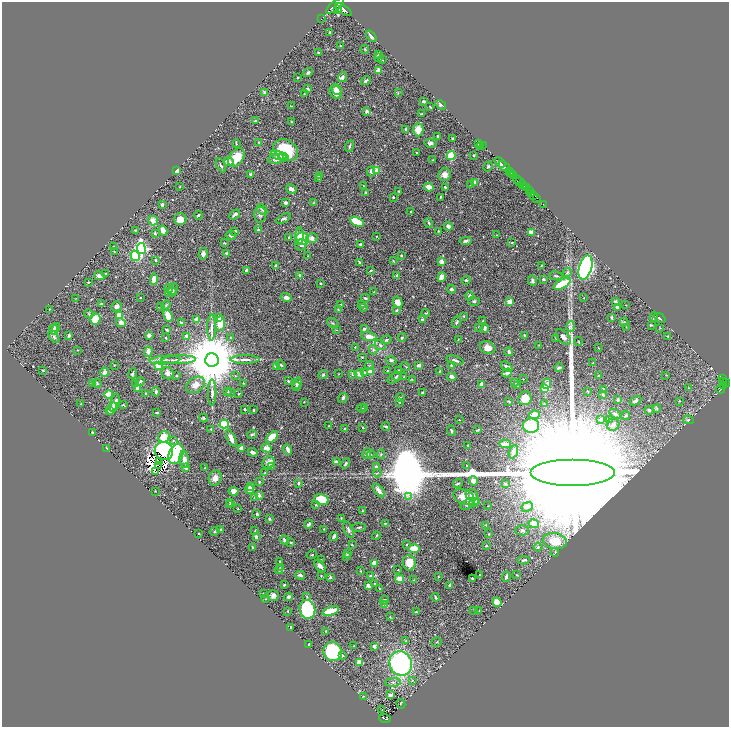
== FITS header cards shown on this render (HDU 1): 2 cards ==
NAXIS1  =                 1453
NAXIS2  =                 1450

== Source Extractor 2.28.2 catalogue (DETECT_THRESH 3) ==
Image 1453 x 1450 px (HDU 1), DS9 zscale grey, zoomed out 1/2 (1 PNG px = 2 x 2 image px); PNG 731 x 729 px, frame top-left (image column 1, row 1450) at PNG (2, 2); each listed source drawn as its Kron ellipse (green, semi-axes under 4 px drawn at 4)
Background 0.597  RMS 0.014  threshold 0.0424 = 3 sigma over >= 5 px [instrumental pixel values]
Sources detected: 626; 30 cannot appear on this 1/2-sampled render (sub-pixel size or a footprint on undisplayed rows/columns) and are neither listed nor drawn; of the other 596, the 500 brightest by FLUX_AUTO listed and drawn (96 fainter detections omitted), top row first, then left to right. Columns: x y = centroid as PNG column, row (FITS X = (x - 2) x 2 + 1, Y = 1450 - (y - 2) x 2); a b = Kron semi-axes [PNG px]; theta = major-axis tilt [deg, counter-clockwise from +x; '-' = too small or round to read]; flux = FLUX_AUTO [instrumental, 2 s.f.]
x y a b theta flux
335 6 11 4 38 1900
338 9 4 3 - 290
343 10 9 3 -33 1600
321 19 2 1 - 7.9
329 32 2 2 - 2.3
371 36 6 3 -51 6.7
340 46 2 2 - 2.3
365 49 4 3 - 2.4
318 53 2 2 - 2.9
379 54 4 4 - 4.7
378 57 3 2 - 3.3
382 60 3 2 - 1.3
378 71 3 2 - 59
308 72 5 3 - 5.1
342 77 5 3 - 11
297 78 3 3 - 2
366 80 5 2 - 5.4
308 89 4 3 - 5.2
336 89 6 4 -57 12
336 92 7 5 -46 21
265 93 3 2 - 13
398 93 4 2 - 1.9
304 94 2 2 - 1.5
424 101 3 2 - 4.8
441 105 5 3 - 6.6
291 106 3 1 - 1.6
430 107 3 2 - 2.1
367 111 3 3 - 7.9
421 114 4 2 - 1.8
255 121 3 3 - 4.7
291 122 3 2 - 2.6
406 129 4 3 - 3.9
418 130 7 5 -89 40
437 136 2 2 - 2.5
453 139 2 2 - 6
236 143 3 1 - 2.7
259 143 3 2 - 1.9
430 143 6 4 -8 7.3
478 143 3 2 - 3.4
483 145 2 1 - 25
350 146 6 3 71 4.4
481 146 3 3 - 4.9
286 150 13 10 -32 150
416 153 3 2 - 2.7
279 155 8 4 -17 15
474 155 2 2 - 2.8
451 156 4 4 - 72
283 157 5 3 - 11
236 158 10 6 55 58
276 159 8 4 10 17
433 160 3 2 - 1.8
228 162 5 3 - 11
500 162 6 2 -39 610
221 165 8 3 -62 5.2
488 166 5 3 - 3.4
504 166 7 2 -37 1300
177 171 3 3 - 8.9
371 171 5 3 - 8.2
376 171 3 3 - 69
510 172 2 2 - 46
511 173 2 1 - 58
250 174 4 3 - 4
319 175 3 2 - 3.8
445 175 6 6 - 16
514 176 3 1 - 200
319 178 4 2 - 2.4
517 179 3 2 - 150
520 182 4 2 - 240
474 183 4 3 - 14
471 184 2 2 - 7.3
522 185 2 1 - 71
364 186 4 2 - 1.7
180 187 3 3 - 1.9
429 187 5 3 - 27
445 187 3 2 - 3.8
524 187 3 2 - 250
526 188 2 1 - 180
291 189 6 3 -31 13
399 191 3 2 - 2.2
529 191 3 2 - 130
366 193 3 2 - 5.1
532 194 2 1 - 150
534 195 2 1 - 120
393 197 2 2 - 5.6
440 197 3 2 - 2.3
537 198 3 1 - 60
285 203 3 3 - 8.2
314 203 3 2 - 1.8
543 204 2 1 - 16
162 205 4 3 - 6.9
262 210 6 3 -48 4.2
411 212 2 2 - 3.6
198 215 4 2 - 3.9
235 215 6 3 39 9.1
260 215 8 6 88 8.6
180 219 6 6 - 26
283 219 8 3 29 6.4
153 220 5 4 - 17
357 222 7 3 -28 99
429 223 5 2 - 3.5
448 226 4 3 - 14
135 230 3 2 - 1.8
163 230 5 3 - 23
258 230 4 3 - 3.2
235 231 3 2 - 2.7
438 231 3 2 - 2
531 232 3 2 - 30
155 233 4 3 - 3.3
231 235 5 3 - 7.6
496 235 2 2 - 1.3
299 236 8 3 87 20
376 236 2 2 - 1.4
289 238 2 2 - 3.3
312 238 6 5 - 15
303 239 6 6 - 84
466 241 6 4 6 6.2
512 242 3 2 - 2.1
224 243 3 2 - 2.3
361 244 3 2 - 6.9
301 245 6 5 - 10
113 247 3 3 - 3.4
141 249 5 4 - 540
114 252 4 3 - 2.1
227 253 3 3 - 4.9
203 254 6 4 79 8.3
135 256 5 4 - 140
307 256 3 2 - 1.3
401 256 3 3 - 3.2
155 260 4 2 - 2.6
393 261 4 2 - 1.8
442 261 2 2 - 37
360 263 4 3 - 3.8
276 266 2 2 - 18
541 266 2 1 - 1.5
585 267 12 6 74 960
246 270 4 3 - 5.4
371 270 2 2 - 2.8
567 273 5 4 - 5.6
106 274 3 2 - 2.9
99 276 5 4 - 9.9
300 276 2 2 - 20
397 276 3 2 - 7
556 276 7 3 -10 3.8
442 277 5 4 - 15
154 279 6 4 83 29
543 279 3 3 - 4.7
466 280 4 3 - 3.1
533 281 5 3 - 5.9
88 282 2 2 - 2.7
320 283 2 2 - 2.9
562 284 9 4 27 110
169 289 5 4 - 8.7
173 289 6 4 61 6
451 289 4 4 - 5.6
171 292 6 3 17 4
374 292 2 2 - 1.4
469 296 4 3 - 6.7
286 297 5 4 - 12
76 298 3 2 - 1.3
140 298 3 2 - 1.4
365 298 4 2 - 3.9
584 298 2 2 - 1.4
474 301 5 3 - 4.4
615 301 4 3 - 3.8
397 302 6 4 -63 21
509 302 4 3 - 21
101 304 3 2 - 3.1
362 304 4 2 - 2.3
166 305 5 3 - 2.9
341 305 2 2 - 15
626 305 2 2 - 1.4
117 306 5 4 - 12
161 306 3 2 - 1.4
364 307 3 2 - 3.6
617 307 3 3 - 10
49 309 2 1 - 1.5
338 310 3 2 - 2.3
397 310 3 2 - 3.1
426 313 4 2 - 2.5
89 314 5 3 - 2.9
119 316 4 3 - 54
168 316 6 3 -70 48
463 316 4 3 - 2.3
654 317 5 4 - 4.1
219 318 2 2 - 30
611 318 3 2 - 2.9
660 318 6 2 -34 4.3
95 319 5 5 - 73
197 320 2 2 - 45
422 320 3 3 - 10
483 321 2 2 - 2.2
181 322 3 2 - 3.2
457 322 6 3 68 4
624 322 4 4 - 3.4
121 323 5 3 - 13
333 323 6 3 -37 4
220 324 7 5 86 34
651 325 4 2 - 2.4
56 327 4 3 - 8.8
211 327 13 3 90 12
479 327 4 3 - 2.6
571 327 5 2 - 4.7
626 327 2 2 - 1.6
485 328 5 2 - 6.1
660 328 3 3 - 1.4
54 329 5 4 - 14
364 329 3 3 - 6.5
167 330 3 2 - 4.1
336 330 3 2 - 1.4
69 335 4 3 - 5.8
149 335 3 3 - 9.6
186 336 4 3 - 7.8
524 336 3 2 - 6.6
667 336 3 2 - 2
54 337 7 4 -54 7.2
369 337 8 4 -9 25
402 337 4 3 - 3.1
563 337 9 5 -48 12
166 338 2 2 - 3
230 338 3 2 - 1.6
556 338 3 2 - 2
458 339 3 2 - 1.4
386 340 5 3 - 4.2
579 342 4 2 - 1.6
380 345 6 4 -25 6.5
539 345 3 3 - 1.3
355 347 2 2 - 2.7
488 348 8 6 -23 21
598 348 3 2 - 1.4
78 350 2 2 - 1.6
373 350 5 4 - 5.4
148 352 5 3 - 17
509 352 4 3 - 8.5
362 357 2 2 - 1.8
245 359 14 3 0 13
165 360 15 3 4 10
179 360 17 3 2 14
212 360 7 7 - 29000
391 360 5 3 - 5.5
455 360 8 3 -19 7.2
593 363 4 2 - 1.6
114 365 3 3 - 1.7
158 365 3 3 - 110
281 365 5 3 - 3.2
369 365 5 2 - 1.6
419 365 4 2 - 11
451 365 3 3 - 11
405 366 5 2 - 1.7
276 367 4 3 - 4.8
507 367 6 3 -41 11
559 368 4 2 - 6.9
43 370 4 2 - 2.6
398 370 2 2 - 1.9
387 371 2 2 - 2.7
440 371 3 2 - 2.6
104 372 4 3 - 12
364 372 4 4 - 3.4
370 372 3 2 - 51
168 373 6 6 - 9.7
507 373 5 3 - 10
133 374 5 3 - 4.7
339 374 3 2 - 1.3
352 374 3 3 - 6.3
359 374 5 4 - 12
177 375 3 2 - 2
323 375 5 3 - 3.2
666 375 2 2 - 1.3
235 376 3 2 - 1.6
397 376 5 3 - 3.1
599 376 4 3 - 4
404 377 3 2 - 3.5
452 377 5 3 - 13
394 378 8 3 30 4.4
412 379 4 2 - 1.6
523 379 2 1 - 1.3
723 379 2 1 - 79
140 381 4 3 - 4.9
288 381 3 2 - 3.7
515 382 3 3 - 5.7
724 382 4 3 - 190
92 383 4 3 - 2.4
97 383 5 3 - 3
136 383 4 3 - 3.3
243 383 2 2 - 1.7
297 383 6 4 58 7.1
726 383 4 3 - 330
481 384 3 3 - 23
547 384 5 3 - 11
196 385 10 7 33 25
297 386 5 3 - 7.2
517 386 2 2 - 3.1
723 386 4 3 - 87
137 388 3 3 - 13
545 388 3 3 - 100
689 388 3 2 - 1.3
603 389 4 2 - 2
720 389 4 1 - 28
227 391 3 3 - 6.2
588 391 3 2 - 2.4
156 392 4 3 - 4.7
212 392 13 3 89 12
422 392 2 2 - 2.8
231 393 2 2 - 2.1
146 394 3 2 - 5.4
239 394 2 2 - 2.9
109 395 4 3 - 71
603 395 3 2 - 3.4
400 397 4 3 - 3.2
343 398 5 4 - 6
525 398 7 6 - 46
618 400 2 2 - 10
509 401 3 2 - 2.4
635 401 6 3 30 6.4
679 401 2 2 - 1.4
304 402 2 2 - 1.8
399 402 3 3 - 1.9
115 403 9 4 76 14
81 404 2 2 - 1.3
544 404 3 3 - 3
123 405 4 2 - 3.1
361 408 5 2 - 3.1
364 408 3 2 - 1.7
112 409 6 3 55 17
244 409 3 2 - 3.6
657 409 4 3 - 3.6
254 410 2 2 - 2.5
649 410 4 3 - 4
109 411 4 3 - 7.9
157 412 3 2 - 3.6
615 414 6 3 -29 7.4
534 415 5 4 - 47
626 415 5 4 - 4
203 418 4 3 - 3.7
601 419 2 2 - 7.3
610 419 3 2 - 3.7
459 420 2 2 - 1.4
688 420 5 4 - 4.8
224 424 4 4 - 150
329 425 2 2 - 1.4
613 425 6 6 - 8.1
386 426 4 2 - 4.6
531 426 8 7 - 150
363 428 2 2 - 2.7
211 429 3 3 - 2
345 429 3 3 - 5.3
478 430 4 2 - 1.9
451 431 5 2 - 3.6
92 433 3 2 - 4.7
252 434 5 3 - 3.6
164 437 6 5 - 51
272 437 7 4 41 55
231 438 9 4 -66 19
173 441 4 3 - 3.2
505 444 6 3 -3 22
468 445 3 2 - 2.7
107 448 3 1 - 1.8
242 448 3 3 - 19
267 448 5 4 - 19
287 449 5 3 - 11
164 451 9 9 - 490
253 452 5 3 - 11
513 452 7 4 69 14
176 454 10 7 67 210
367 454 5 3 - 11
371 454 4 2 - 1.8
381 454 5 3 - 2.7
184 460 8 5 -84 14
159 461 2 1 - 1.5
336 462 4 3 - 8.6
269 463 6 5 - 17
345 463 5 3 - 4.2
158 465 2 1 - 2
466 465 2 2 - 1.5
272 466 4 3 - 7.7
376 467 3 3 - 9.2
186 468 3 3 - 5.7
205 468 2 2 - 2.6
156 471 2 1 - 3.3
265 472 3 2 - 1.4
377 473 4 3 - 2.8
573 473 42 13 0 470000
215 478 8 6 72 19
473 481 5 4 - 16
259 482 3 2 - 2
298 483 2 2 - 5.8
458 484 5 2 - 4.1
506 484 3 3 - 2.8
250 486 3 3 - 8.9
249 489 4 4 - 23
379 490 8 4 -52 15
155 491 2 1 - 1.3
234 491 5 4 - 15
472 495 6 5 - 15
259 496 2 2 - 31
409 496 4 2 - 3.4
464 497 11 7 -25 37
255 498 4 3 - 4.6
322 500 7 5 -14 86
476 501 3 3 - 4.4
231 502 4 3 - 5.6
474 503 5 3 - 10
230 504 3 3 - 2.5
468 504 8 4 36 11
316 505 4 3 - 2.3
488 506 2 1 - 1.4
527 507 6 4 25 11
238 509 2 2 - 1.7
363 510 4 3 - 2.1
257 514 3 3 - 6.5
341 518 3 2 - 1.7
269 519 4 3 - 3
385 523 3 2 - 1.9
309 524 5 3 - 7.1
534 524 5 4 - 34
485 525 2 2 - 1.4
358 527 7 2 2 3.6
324 529 2 2 - 1.8
221 530 2 2 - 5.4
255 530 3 2 - 1.4
348 530 9 4 -69 8.5
522 530 7 5 1 9.5
215 531 5 3 - 2.9
199 534 2 2 - 2
489 534 2 2 - 1.6
376 535 4 2 - 2
334 536 4 2 - 6.1
256 537 3 2 - 8.9
284 540 5 3 - 7.1
555 541 12 8 -9 67
291 542 2 2 - 3
352 545 3 2 - 1.9
407 545 4 3 - 2.3
486 546 3 2 - 3.7
253 547 3 3 - 3.7
538 547 4 4 - 3.9
414 548 6 3 -1 47
347 553 3 3 - 3
555 553 4 2 - 2.5
312 555 5 2 - 1.6
347 556 3 3 - 10
321 560 3 2 - 1.3
523 560 6 3 8 6.3
280 561 2 2 - 3.3
374 563 4 3 - 30
409 563 8 6 -82 41
320 566 7 4 -51 12
281 568 3 2 - 1.4
279 570 4 3 - 4.3
398 570 2 2 - 1.5
361 571 3 2 - 1.7
300 575 5 2 - 11
479 575 3 2 - 2
517 575 2 2 - 2.7
321 576 3 2 - 1.5
371 576 3 2 - 5.3
330 577 4 3 - 2.7
438 577 3 2 - 1.4
506 577 5 3 - 7.2
473 578 3 2 - 7.8
399 579 4 4 - 28
414 580 4 2 - 1.9
374 584 3 2 - 2.3
284 585 2 2 - 9.5
450 585 3 2 - 5.9
369 586 3 2 - 21
380 589 3 2 - 1.9
263 594 4 2 - 1.7
273 596 6 5 - 11
288 597 4 4 - 5.6
307 597 4 3 - 2.2
436 597 4 2 - 4.1
266 599 2 2 - 1.4
384 600 4 3 - 4.3
497 602 5 3 - 32
385 605 3 3 - 16
307 609 9 8 - 200
474 610 4 2 - 1.9
479 610 2 2 - 1.3
288 611 3 3 - 2.2
330 611 8 3 18 83
416 612 2 2 - 2.3
390 617 4 2 - 1.3
290 627 3 1 - 1.8
326 631 3 2 - 2.6
406 641 3 3 - 2.1
436 642 5 2 - 2.1
309 645 2 2 - 2.1
354 646 2 2 - 4.2
374 646 4 2 - 7.1
333 652 10 9 - 300
342 655 4 3 - 5
359 662 4 3 - 26
401 663 12 11 - 430
412 680 4 3 - 3.2
393 682 8 3 3 5.7
390 695 4 3 - 11
363 696 4 2 - 1.4
401 704 5 2 - 2
382 710 3 1 - 4.1
385 718 6 3 -17 110
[96 fainter detections neither listed nor drawn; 30 sub-pixel or undisplayed-footprint detections neither listed nor drawn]